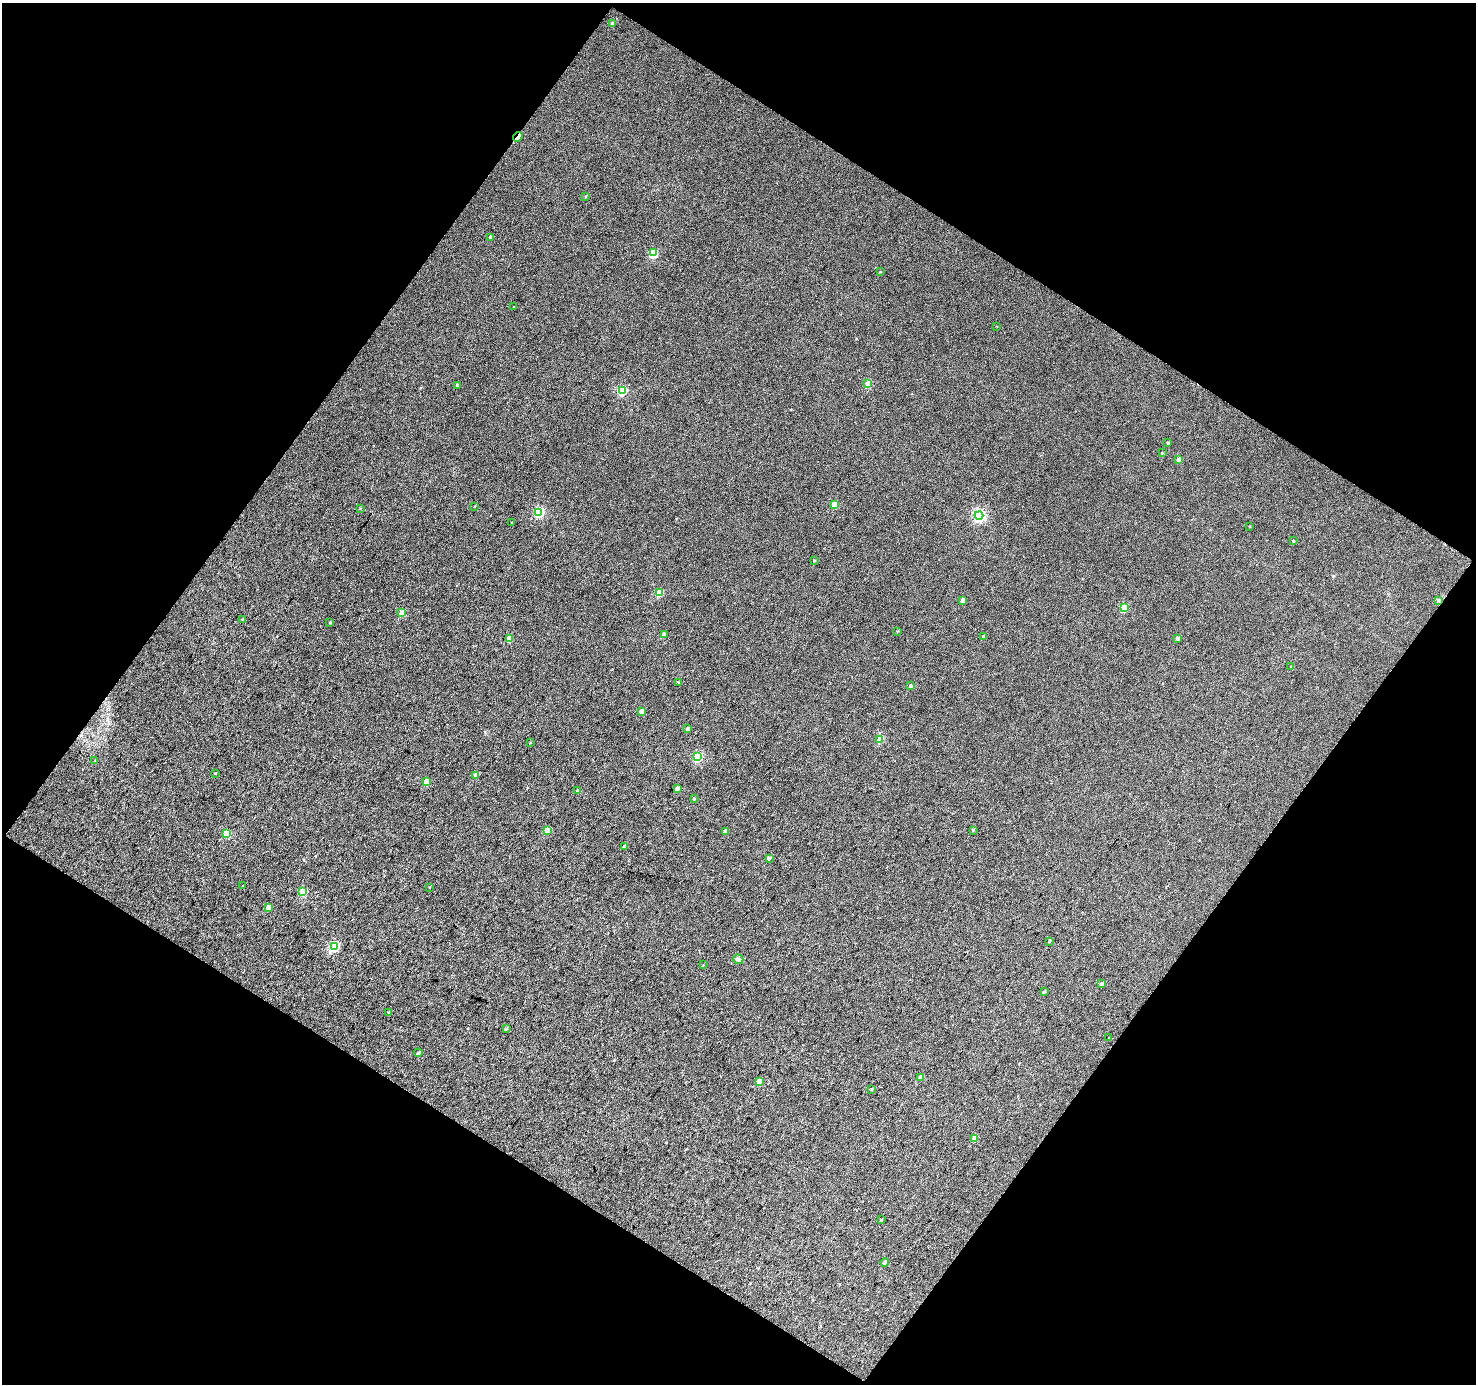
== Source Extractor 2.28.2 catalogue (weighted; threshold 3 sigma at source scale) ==
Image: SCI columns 3-2950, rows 117-2879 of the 2951 x 2977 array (HDU 1 of 3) = the unmasked area's bounding box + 8 px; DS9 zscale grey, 2 x 2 block average (1 PNG px = mean of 2 x 2 image px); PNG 1478 x 1386 px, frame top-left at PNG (2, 3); each listed source drawn as its Kron ellipse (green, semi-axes under 4 px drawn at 4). Shown black and unused: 49% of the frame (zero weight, under 3 of 4 exposures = <1% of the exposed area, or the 3 px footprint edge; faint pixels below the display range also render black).
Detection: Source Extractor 2.28.2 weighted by HDU 2 'WHT'. Background 0.0135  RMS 0.011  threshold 0.0499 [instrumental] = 3 sigma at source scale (4.5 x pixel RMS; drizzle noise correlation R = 1.50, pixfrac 1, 0.0396/0.0396 arcsec/px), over >= 5 px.
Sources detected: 76; all 76 listed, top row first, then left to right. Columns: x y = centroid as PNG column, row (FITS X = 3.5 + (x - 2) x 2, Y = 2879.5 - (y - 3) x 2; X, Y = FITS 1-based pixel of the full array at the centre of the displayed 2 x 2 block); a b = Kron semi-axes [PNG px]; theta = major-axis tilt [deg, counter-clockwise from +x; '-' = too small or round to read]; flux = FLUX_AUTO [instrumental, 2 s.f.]
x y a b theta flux
613 24 3 3 - 9.1
518 137 5 2 - 37
586 196 3 2 - 2.1
491 237 3 3 - 7.3
653 253 3 3 - 110
880 272 3 2 - 1.6
514 307 2 2 - 1.2
997 326 2 2 - 0.85
868 384 3 3 - 38
457 385 3 3 - 3.7
622 390 4 3 - 140
1168 443 3 3 - 3.2
1162 453 3 3 - 1.9
1179 459 3 3 - 12
834 504 3 3 - 31
475 506 3 2 - 1.4
360 508 3 2 - 1.4
539 512 4 3 - 150
979 515 4 4 - 340
512 522 3 2 - 1.4
1249 526 3 2 - 1.1
1293 541 2 2 - 2.6
814 561 2 2 - 1.9
660 593 3 3 - 58
963 600 3 3 - 15
1438 600 3 2 - 2.4
1124 608 3 3 - 59
402 613 3 3 - 45
242 619 2 2 - 1.4
330 622 3 2 - 1.9
898 631 3 2 - 1.8
664 634 3 3 - 8.3
984 636 3 3 - 3.4
509 638 3 3 - 36
1178 638 3 3 - 5.8
1291 666 3 2 - 1.1
678 682 3 2 - 1.6
911 686 3 3 - 7.3
642 711 3 3 - 18
688 729 3 3 - 5.4
880 739 3 3 - 44
530 742 3 2 - 1.5
698 757 4 3 - 140
95 761 3 2 - 1.7
215 773 3 2 - 1.4
476 775 3 3 - 17
426 782 3 3 - 34
677 788 3 3 - 8.1
577 791 3 2 - 2.6
694 799 3 2 - 1.5
548 830 3 3 - 37
973 830 3 2 - 1.9
726 831 3 3 - 16
226 833 3 3 - 53
625 846 3 3 - 11
769 858 4 3 - 5
243 886 3 2 - 1.5
429 887 3 2 - 1.3
303 892 3 3 - 69
268 907 3 3 - 16
1049 941 3 3 - 2.2
334 946 4 3 - 170
738 959 5 4 - 5.8
703 965 3 2 - 1.2
1102 984 4 3 - 5.8
1044 992 3 2 - 3.5
389 1012 3 2 - 2
506 1029 3 2 - 2.1
1109 1038 3 2 - 1.5
418 1053 4 3 - 4.2
921 1077 3 3 - 17
759 1081 3 3 - 37
872 1089 3 3 - 1.8
974 1138 3 3 - 29
881 1220 3 2 - 2.2
885 1262 4 3 - 5
Overlapping masked pixels (flux is a lower limit): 1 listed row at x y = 518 137
Diffuse or blended objects may show on this block-average render without a row.